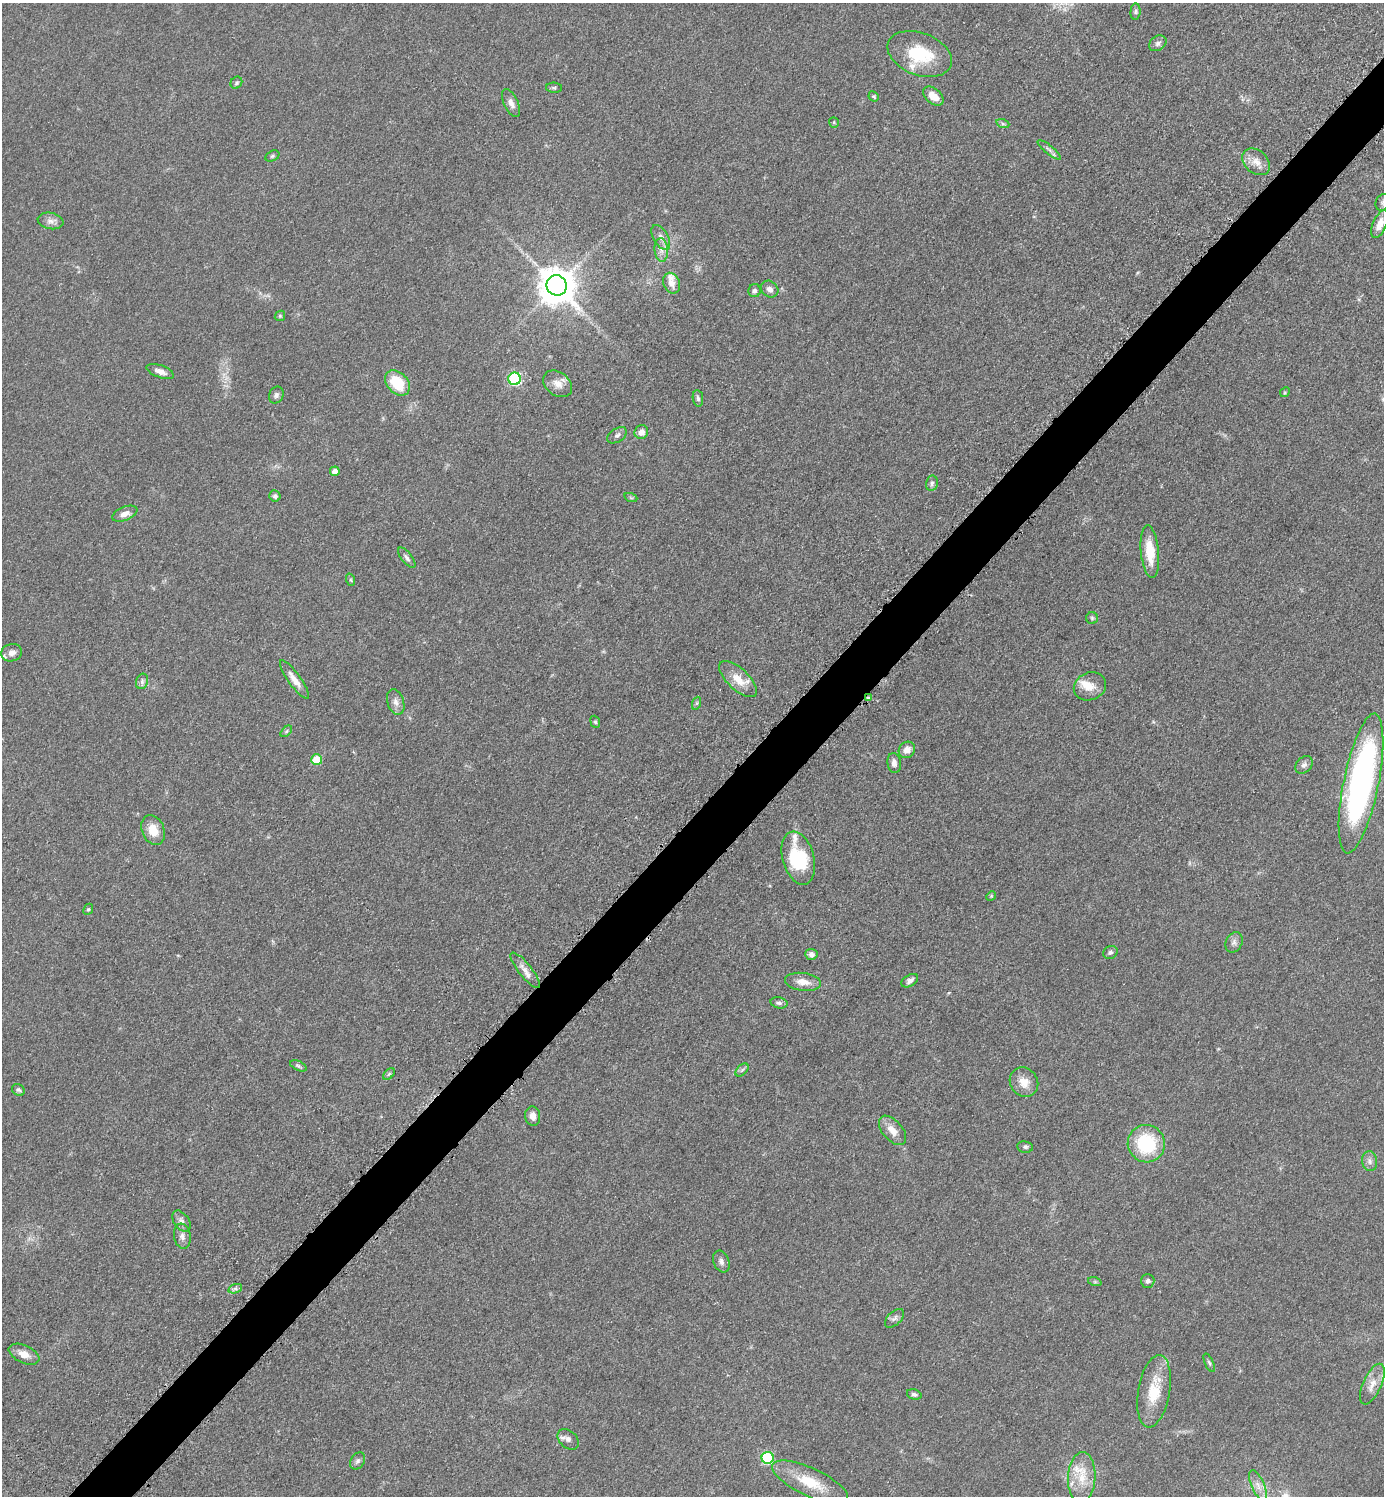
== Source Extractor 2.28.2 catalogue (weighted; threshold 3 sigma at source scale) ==
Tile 7 of 4 x 4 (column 3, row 2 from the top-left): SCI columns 2973-4354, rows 3005-4498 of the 6048 x 6047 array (HDU 1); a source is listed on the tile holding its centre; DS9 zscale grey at full resolution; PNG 1386 x 1498 px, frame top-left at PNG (2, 3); each listed source drawn as its Kron ellipse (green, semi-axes under 4 px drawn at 4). Shown black and unused: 4% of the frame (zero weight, under 3 of 5 exposures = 4% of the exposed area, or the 3 px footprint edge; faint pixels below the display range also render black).
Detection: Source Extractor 2.28.2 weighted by HDU 2 'WHT'; one run over the whole footprint, this tile lists its part. Background 0.0493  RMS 0.0053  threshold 0.0237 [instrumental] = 3 sigma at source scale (4.5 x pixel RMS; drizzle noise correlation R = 1.50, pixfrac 1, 0.05/0.05 arcsec/px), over >= 5 px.
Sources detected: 102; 1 inside a brighter object's white glare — neither listed nor drawn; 6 inside a brighter listed object's ellipse — not listed separately; the other 95 listed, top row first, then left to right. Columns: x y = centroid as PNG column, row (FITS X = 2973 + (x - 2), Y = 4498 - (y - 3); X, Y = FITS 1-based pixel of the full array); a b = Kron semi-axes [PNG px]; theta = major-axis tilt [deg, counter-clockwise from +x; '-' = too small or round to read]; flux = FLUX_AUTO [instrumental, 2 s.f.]
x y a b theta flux
1135 12 8 5 84 1.1
1158 43 9 7 34 2
920 54 33 21 -21 25
236 83 6 5 - 1
554 88 8 5 -3 0.96
874 96 5 4 - 0.67
933 96 11 7 -40 5.9
511 103 15 7 -64 3.2
834 122 5 5 - 0.67
1003 124 6 4 -19 0.92
1049 150 14 3 -39 1.4
272 156 7 5 27 0.99
1256 162 15 11 -41 5.5
1383 202 8 7 - 1.4
50 221 13 8 -11 2.9
1380 224 15 7 66 5.6
661 237 14 7 -60 3.1
661 250 12 6 -85 3
672 283 10 8 -66 3.8
557 285 10 10 - 1400
770 289 9 7 -38 2.7
754 291 6 6 - 1.6
280 316 5 4 - 0.7
160 371 14 6 -19 3.4
515 379 6 6 - 62
397 383 14 10 -47 20
558 384 16 11 -38 5
1285 392 5 4 - 0.63
276 395 8 7 - 1.7
698 398 8 5 -81 1.3
641 432 7 6 - 3.7
617 435 11 6 34 1.7
335 471 5 4 - 4
932 483 7 6 - 1.4
275 496 6 5 - 1.4
631 498 6 4 -19 0.68
125 514 13 6 22 3.7
1150 552 26 9 -84 14
407 558 12 5 -52 1.6
351 580 6 4 -71 0.72
1092 618 6 6 - 0.96
12 653 10 8 16 3.7
738 679 24 10 -43 8.8
294 680 23 6 -54 5.5
142 681 8 6 71 1.6
1090 686 16 13 24 6.7
868 698 3 3 - 2.6
396 702 13 8 -71 3.2
697 703 7 4 71 0.81
595 722 6 4 -67 0.8
286 731 7 4 46 0.79
907 750 9 7 47 4
317 760 5 5 - 18
894 763 10 6 -81 2.8
1304 765 10 7 48 2
1361 783 71 17 79 170
153 830 15 11 -68 8.6
798 858 27 15 -75 32
991 896 5 4 - 0.57
88 909 6 4 66 0.83
1234 942 10 8 65 2.2
1110 952 7 6 - 1.3
811 954 6 5 - 2.3
525 970 22 6 -52 4.1
910 981 9 5 32 2.2
803 982 18 9 -8 5.1
779 1003 8 5 -14 1.5
298 1066 9 4 -25 1
742 1070 8 4 45 1.3
389 1074 7 4 45 0.95
1024 1082 15 13 -56 6.6
18 1090 7 5 -33 1.1
533 1116 10 7 -82 3.7
892 1130 17 10 -49 6.1
1146 1144 19 18 - 33
1025 1147 8 5 -9 1.3
1370 1161 10 7 -81 2.3
181 1221 12 7 -54 2.8
182 1236 12 8 -81 2.8
721 1261 11 8 -69 2.2
1148 1281 7 6 - 1.5
1095 1282 7 4 -18 0.9
235 1289 7 4 18 1.2
894 1318 12 6 43 1.8
24 1354 16 9 -24 5
1209 1363 10 4 -66 1.1
1372 1384 22 9 66 6.4
1154 1391 37 16 80 17
914 1394 7 5 -18 1.4
568 1439 12 8 -44 2.5
768 1458 6 6 - 49
357 1461 9 6 58 1.5
1082 1477 25 14 88 12
810 1482 41 14 -25 17
1258 1485 16 6 -66 4
Overlapping masked pixels (flux is a lower limit): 1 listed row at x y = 868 698
Isophote crosses this tile's border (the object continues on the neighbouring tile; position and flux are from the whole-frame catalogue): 1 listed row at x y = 1383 202